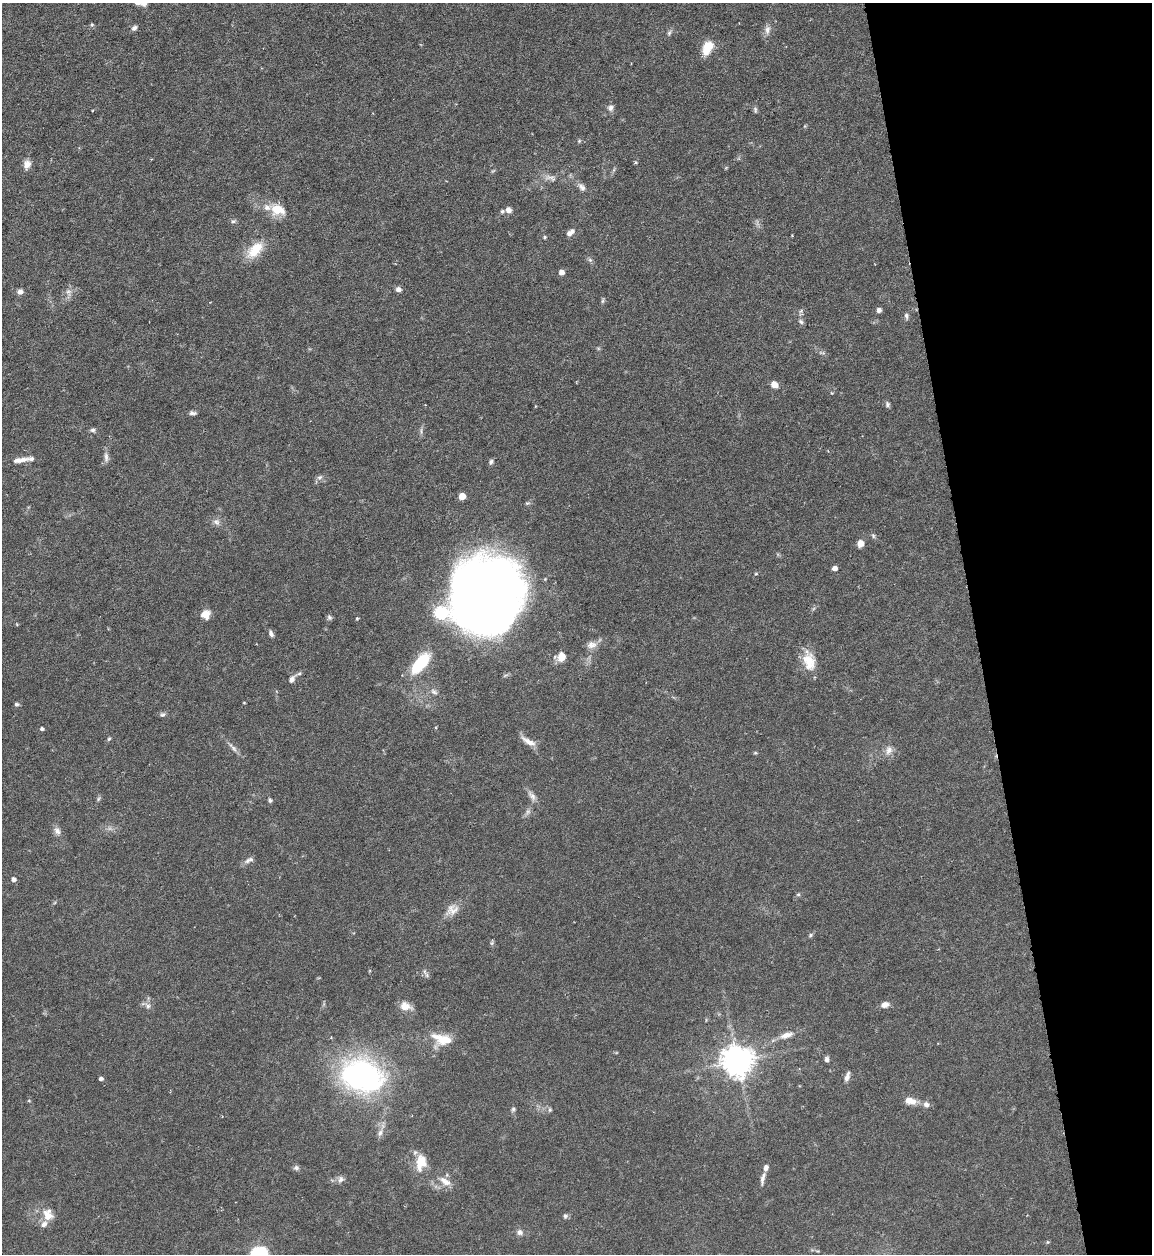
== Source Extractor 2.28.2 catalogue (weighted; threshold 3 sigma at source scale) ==
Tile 12 of 4 x 4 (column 4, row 3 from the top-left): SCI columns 3705-4854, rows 1253-2504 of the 4992 x 5009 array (HDU 1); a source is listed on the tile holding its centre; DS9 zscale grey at full resolution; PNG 1154 x 1256 px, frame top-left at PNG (2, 3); no overlay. Shown black and unused: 15% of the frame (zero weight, under 4 of 7 exposures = <1% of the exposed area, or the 3 px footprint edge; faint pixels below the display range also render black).
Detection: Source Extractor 2.28.2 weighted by HDU 2 'WHT'; one run over the whole footprint, this tile lists its part. Background 0.0565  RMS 0.0027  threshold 0.0112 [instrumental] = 3 sigma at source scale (4.09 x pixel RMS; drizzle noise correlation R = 1.36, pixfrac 0.8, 0.05/0.05 arcsec/px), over >= 5 px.
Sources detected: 104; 2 too faint to see at this stretch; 1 inside a brighter object's white glare — not listed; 6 inside a brighter listed object's ellipse — not listed separately; the other 95 listed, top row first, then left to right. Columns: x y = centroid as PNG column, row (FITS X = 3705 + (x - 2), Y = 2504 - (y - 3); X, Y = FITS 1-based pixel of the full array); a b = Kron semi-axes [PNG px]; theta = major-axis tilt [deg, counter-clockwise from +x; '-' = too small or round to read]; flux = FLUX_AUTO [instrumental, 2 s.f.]
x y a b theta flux
92 25 6 4 0 0.31
134 28 7 6 - 0.82
767 30 12 7 82 1.3
669 33 8 5 55 0.55
708 47 16 10 63 4.5
610 108 9 7 85 0.98
755 110 9 4 90 0.49
579 141 5 4 - 0.32
27 164 12 9 64 1.8
582 187 13 7 -51 1.3
278 210 20 13 -15 5.2
508 210 7 6 - 1.3
502 211 5 4 - 0.42
233 221 7 6 - 0.54
569 233 7 5 75 0.94
545 237 5 4 - 0.31
255 250 25 14 45 6.3
590 260 6 5 - 0.5
561 272 5 5 - 1.7
398 289 7 6 - 0.95
20 292 6 6 - 1.1
68 292 9 6 -64 1
603 301 8 4 81 0.44
879 310 6 5 - 0.83
906 316 9 5 -79 0.59
801 321 8 5 -49 0.61
774 384 7 6 - 2.1
832 393 5 4 - 0.22
887 404 8 6 -84 0.6
193 413 9 4 -3 0.73
93 430 7 5 0 0.61
106 457 15 6 -87 1.2
20 460 24 7 8 2
491 462 7 5 77 0.56
320 477 9 6 36 0.77
462 496 5 5 - 4.7
216 522 10 8 -22 1.2
873 536 6 5 - 0.46
860 543 6 6 - 2.1
834 568 4 4 - 1.4
756 574 5 3 - 0.26
486 596 60 53 69 360
205 614 9 8 - 3.2
329 617 7 6 - 0.61
357 618 4 4 - 0.27
271 634 8 5 -71 0.83
592 645 13 9 11 1.8
561 657 10 8 82 3
422 661 25 12 52 11
809 661 26 14 -76 5.3
292 679 12 6 51 1.3
434 692 11 6 -30 0.94
16 704 6 5 - 0.53
162 715 7 5 13 0.55
42 729 4 4 - 0.61
109 739 5 4 - 0.35
528 741 20 6 -37 2.1
233 748 16 5 -45 1.2
889 750 13 9 62 1.7
755 753 6 3 17 0.27
532 796 16 7 -51 1.4
98 799 6 5 - 0.43
270 800 5 5 - 0.54
57 831 11 8 -55 1.2
249 860 14 6 27 1.1
13 879 5 4 - 0.98
798 894 6 5 - 0.41
452 910 19 13 30 2.8
811 935 7 4 29 0.45
885 1004 10 7 13 1.3
148 1006 6 6 - 0.72
405 1006 14 10 -9 2.6
786 1035 19 7 18 2.3
442 1039 29 14 -15 5.7
827 1059 6 5 - 0.83
738 1061 9 9 - 450
361 1076 36 27 -17 70
847 1077 11 5 70 1.3
101 1079 4 4 - 0.77
29 1101 5 3 - 0.23
910 1101 15 8 -15 2.7
926 1104 8 7 - 1.1
513 1109 6 5 - 0.52
550 1110 6 5 - 0.41
380 1133 12 6 73 1.2
421 1162 20 13 80 4.8
296 1168 8 6 22 0.63
763 1178 18 5 77 1.3
341 1179 10 8 58 1
445 1181 18 8 -34 2.3
48 1215 15 12 -71 3.5
565 1216 7 6 - 0.54
520 1232 8 8 - 0.97
1047 1242 5 3 - 0.27
259 1254 12 10 6 20
Isophote crosses this tile's border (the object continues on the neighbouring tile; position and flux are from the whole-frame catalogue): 1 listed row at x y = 259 1254